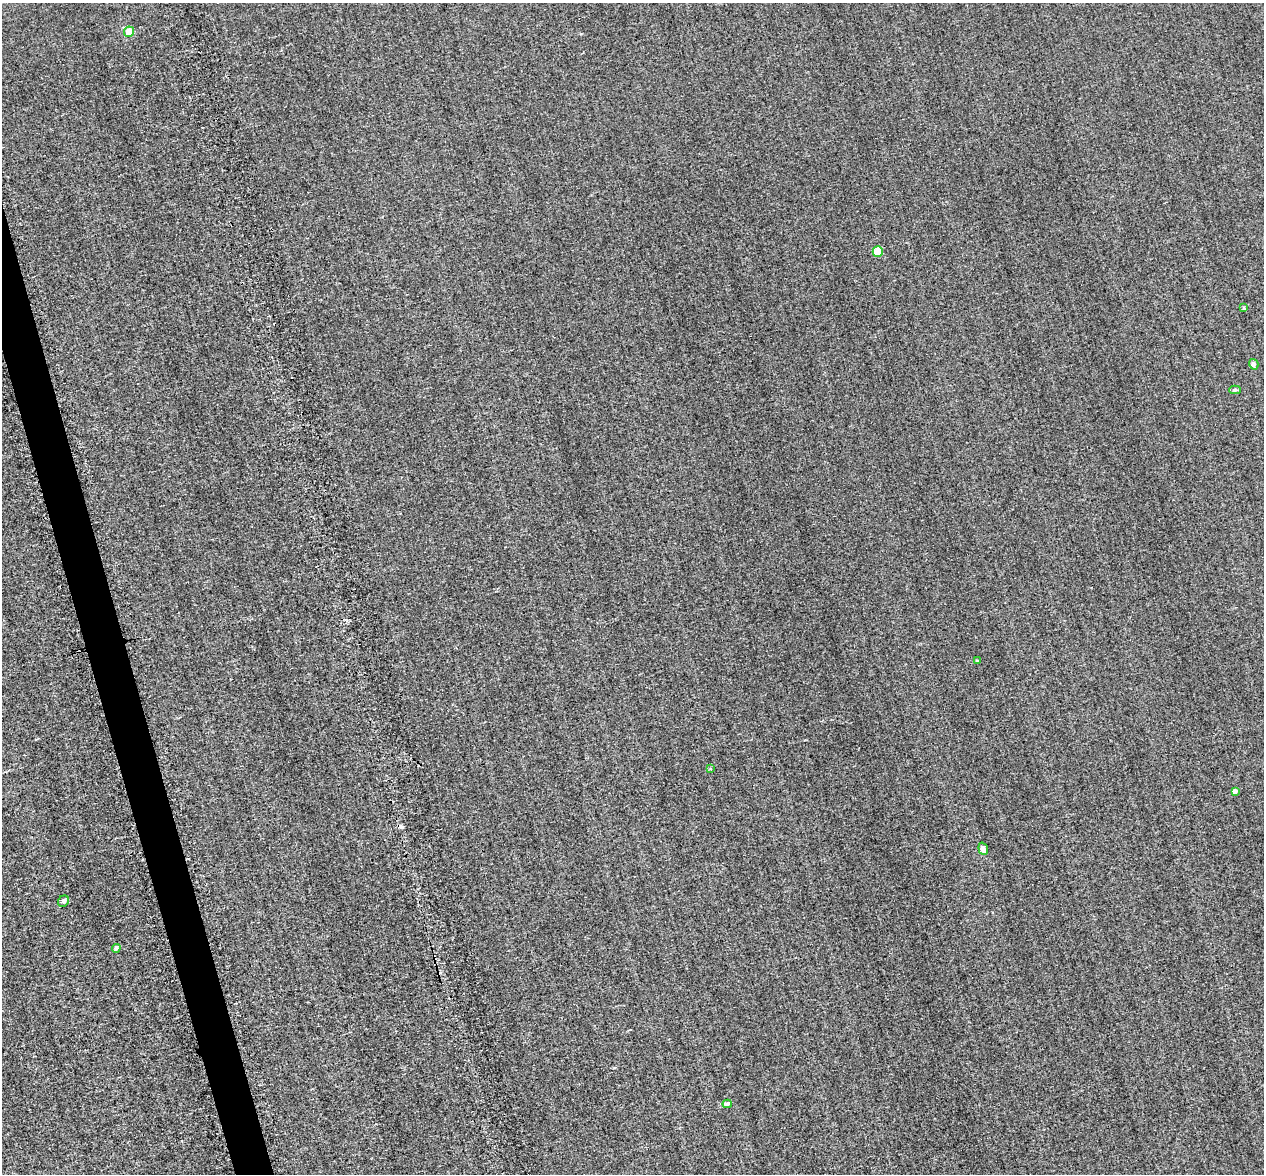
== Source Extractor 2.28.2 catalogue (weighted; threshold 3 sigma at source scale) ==
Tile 11 of 4 x 4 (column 3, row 3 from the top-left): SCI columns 2591-3852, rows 1664-2835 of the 5399 x 5373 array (HDU 1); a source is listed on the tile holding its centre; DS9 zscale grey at full resolution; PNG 1266 x 1176 px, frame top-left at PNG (2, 3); each listed source drawn as its Kron ellipse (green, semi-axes under 4 px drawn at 4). Shown black and unused: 2% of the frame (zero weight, under 2 of 3 exposures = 12% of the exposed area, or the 3 px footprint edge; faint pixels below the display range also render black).
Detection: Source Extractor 2.28.2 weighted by HDU 2 'WHT'; one run over the whole footprint, this tile lists its part. Background 0.287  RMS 3.4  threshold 15.4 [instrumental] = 3 sigma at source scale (4.5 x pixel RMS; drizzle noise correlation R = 1.50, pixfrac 1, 0.05/0.05 arcsec/px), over >= 5 px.
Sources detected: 14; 2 cosmic-ray / hot-pixel residue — neither listed nor drawn; the other 12 listed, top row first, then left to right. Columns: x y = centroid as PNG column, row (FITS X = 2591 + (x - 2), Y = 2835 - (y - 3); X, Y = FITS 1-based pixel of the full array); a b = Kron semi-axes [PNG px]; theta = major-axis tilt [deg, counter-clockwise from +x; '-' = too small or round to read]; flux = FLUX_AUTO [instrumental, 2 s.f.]
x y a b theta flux
129 32 5 5 - 7300
878 251 5 5 - 8700
1244 308 4 4 - 380
1254 364 5 4 - 1100
1235 390 5 4 - 600
977 661 4 4 - 320
710 768 4 3 - 450
1235 791 4 4 - 1400
983 849 6 4 -70 2300
64 901 6 5 - 1200
116 948 4 4 - 900
727 1104 4 4 - 1100